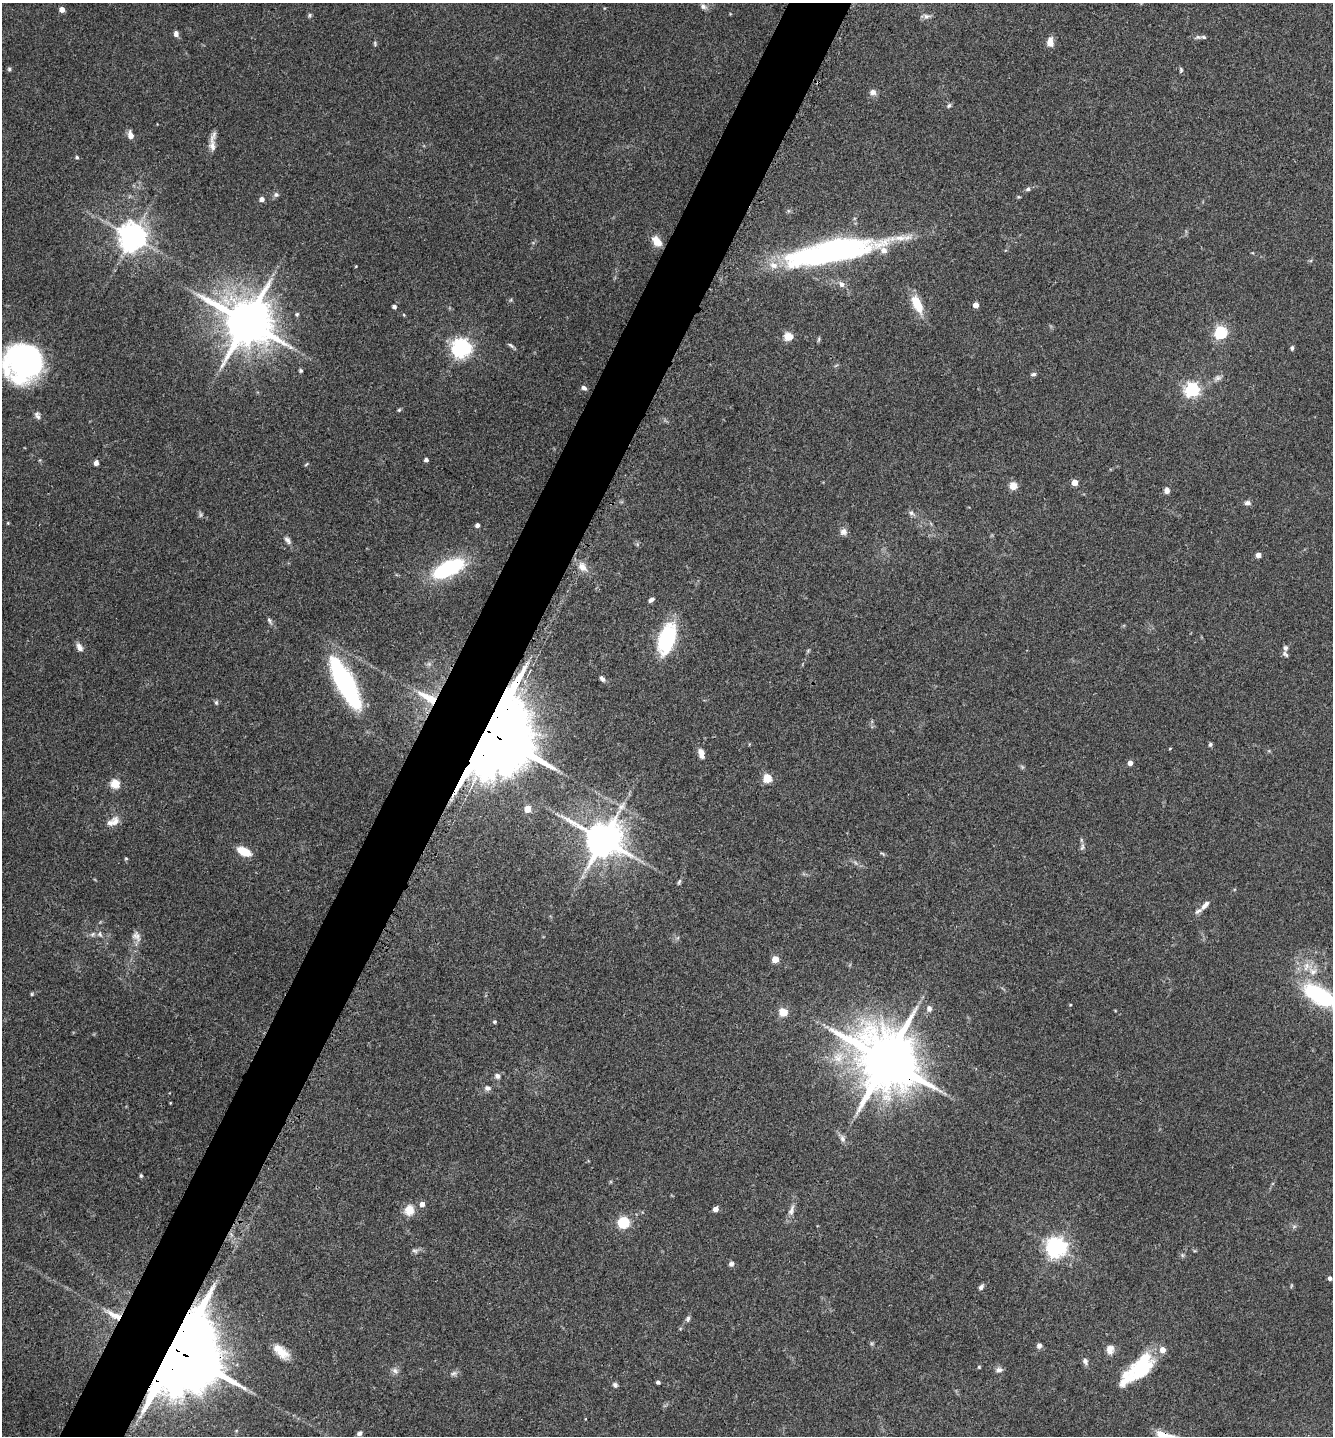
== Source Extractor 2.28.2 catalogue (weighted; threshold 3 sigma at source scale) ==
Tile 7 of 4 x 4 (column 3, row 2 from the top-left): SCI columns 2825-4155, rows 2897-4330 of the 5793 x 5786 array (HDU 1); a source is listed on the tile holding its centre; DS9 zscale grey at full resolution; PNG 1335 x 1438 px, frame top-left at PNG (2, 3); no overlay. Shown black and unused: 5% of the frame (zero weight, under 3 of 4 exposures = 2% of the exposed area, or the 3 px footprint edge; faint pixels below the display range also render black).
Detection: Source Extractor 2.28.2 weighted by HDU 2 'WHT'; one run over the whole footprint, this tile lists its part. Background 0.0752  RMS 0.0058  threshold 0.026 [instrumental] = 3 sigma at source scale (4.5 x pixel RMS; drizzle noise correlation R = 1.50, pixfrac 1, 0.05/0.05 arcsec/px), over >= 5 px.
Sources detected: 149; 4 too faint to see at this stretch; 5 inside a brighter object's white glare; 1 long thin detection or spike segment (spike, bleed or trail) — not listed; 7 inside a brighter listed object's ellipse — not listed separately; the other 132 listed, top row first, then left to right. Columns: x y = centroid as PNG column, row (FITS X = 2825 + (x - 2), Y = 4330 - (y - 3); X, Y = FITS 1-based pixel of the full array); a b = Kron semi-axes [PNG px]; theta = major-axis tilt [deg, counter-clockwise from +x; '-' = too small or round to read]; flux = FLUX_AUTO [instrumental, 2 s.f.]
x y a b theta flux
703 6 10 7 -33 2.2
62 9 4 4 - 5.8
310 15 6 5 - 0.89
926 16 11 7 3 2.3
176 34 6 5 - 2.7
1204 37 8 5 -9 1.4
1050 42 10 7 86 5.3
375 44 7 4 -84 0.83
9 69 6 5 - 0.93
1181 70 7 4 88 0.89
873 92 9 7 -15 2.7
949 105 7 5 55 1.2
157 124 3 2 - 0.35
130 135 9 6 -77 4.2
212 146 24 8 -87 5
77 157 5 4 - 0.99
1028 189 7 5 31 1.4
276 194 7 6 - 1.6
1019 197 5 3 - 0.56
262 199 4 4 - 3.3
132 237 8 8 - 860
657 241 14 9 -50 6.9
843 251 73 26 17 98
773 265 14 10 -17 7.1
356 266 3 3 - 0.43
841 284 9 8 - 2.7
917 303 20 9 -67 15
976 305 4 4 - 5.8
394 307 4 4 - 1.7
297 314 5 5 - 0.96
404 315 5 3 - 0.5
246 322 14 13 - 3100
1221 332 6 5 - 94
788 336 5 5 - 27
819 339 7 4 83 0.89
510 345 9 5 -38 1.3
461 348 7 7 - 290
1292 348 6 5 - 1.2
26 363 36 30 39 120
300 370 5 4 - 0.95
1033 374 7 4 8 1.3
1218 378 12 6 29 2.5
584 388 6 5 - 1.9
1192 390 6 6 - 150
399 410 5 4 - 0.74
37 415 10 6 -69 2
426 460 4 4 - 2
96 463 6 5 - 2.2
306 464 6 3 37 0.65
1074 482 4 4 - 9
1013 486 5 5 - 20
1167 490 5 5 - 3.9
1247 503 8 6 0 2
911 513 9 6 -41 1.8
8 523 4 3 - 0.59
477 525 4 4 - 2.3
843 532 9 8 - 2.9
287 540 12 7 -54 2.3
1258 555 4 4 - 5.2
582 567 14 10 -44 5.6
448 568 27 12 25 63
651 600 7 4 38 2
269 621 11 4 -62 1.4
667 639 34 16 74 45
79 647 11 7 -63 3.1
1285 648 7 6 - 1.7
808 651 5 5 - 0.76
602 679 7 5 -49 1.8
344 682 57 16 -62 88
428 698 30 9 -30 13
216 702 7 5 90 1.1
490 733 20 19 - 11000
1210 744 6 5 - 0.95
1170 748 4 3 - 0.5
701 753 13 7 -74 4.1
1130 763 4 4 - 4.3
767 778 5 5 - 28
115 784 5 5 - 33
528 809 5 4 - 12
115 822 16 11 67 5.3
603 839 11 10 - 1800
1082 847 10 5 72 1.6
244 851 12 7 -26 12
882 853 8 4 -38 0.79
126 858 4 4 - 0.65
855 863 8 4 -45 1.4
679 882 8 4 73 1.1
1205 905 16 6 48 3.7
100 934 9 7 -66 2.3
136 936 15 10 -61 4
775 959 5 5 - 11
1313 971 13 11 -4 6
32 994 5 4 - 0.72
1319 995 30 14 -31 65
1070 1005 3 3 - 0.53
929 1008 9 7 -85 2.4
783 1012 5 5 - 25
494 1022 4 4 - 0.94
886 1060 18 15 -42 5000
497 1076 8 7 - 2.2
487 1088 8 7 - 2.2
170 1103 3 2 - 0.38
842 1139 11 7 -78 2.4
141 1176 5 4 - 0.79
422 1204 5 5 - 4
716 1209 4 4 - 4.4
409 1210 14 12 79 6.8
791 1210 17 7 71 3.7
624 1222 5 5 - 65
1294 1226 7 4 1 1.1
1056 1247 7 7 - 380
415 1251 9 6 -13 1.6
1182 1255 6 5 - 1.1
731 1264 6 6 - 1.8
1330 1278 5 4 - 1.7
1291 1286 6 3 72 0.63
981 1287 7 5 52 1.8
688 1318 7 5 61 1.5
1039 1345 6 5 - 2
177 1350 20 19 - 11000
1110 1350 12 9 84 4.1
281 1352 21 10 -42 9.2
1085 1361 9 7 -66 2.2
979 1367 4 4 - 0.62
1142 1367 31 19 51 36
999 1370 10 7 3 2.1
395 1371 10 7 -30 2.2
453 1373 10 6 25 1.8
658 1382 4 3 - 1.3
615 1385 7 6 - 1.6
360 1433 6 5 - 1.8
1164 1435 20 7 -24 8.7
Overlapping masked pixels (flux is a lower limit): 5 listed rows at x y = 428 698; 490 733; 886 1060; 177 1350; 1164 1435
Isophote crosses this tile's border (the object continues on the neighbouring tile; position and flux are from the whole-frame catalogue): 3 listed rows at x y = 26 363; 1319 995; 1164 1435